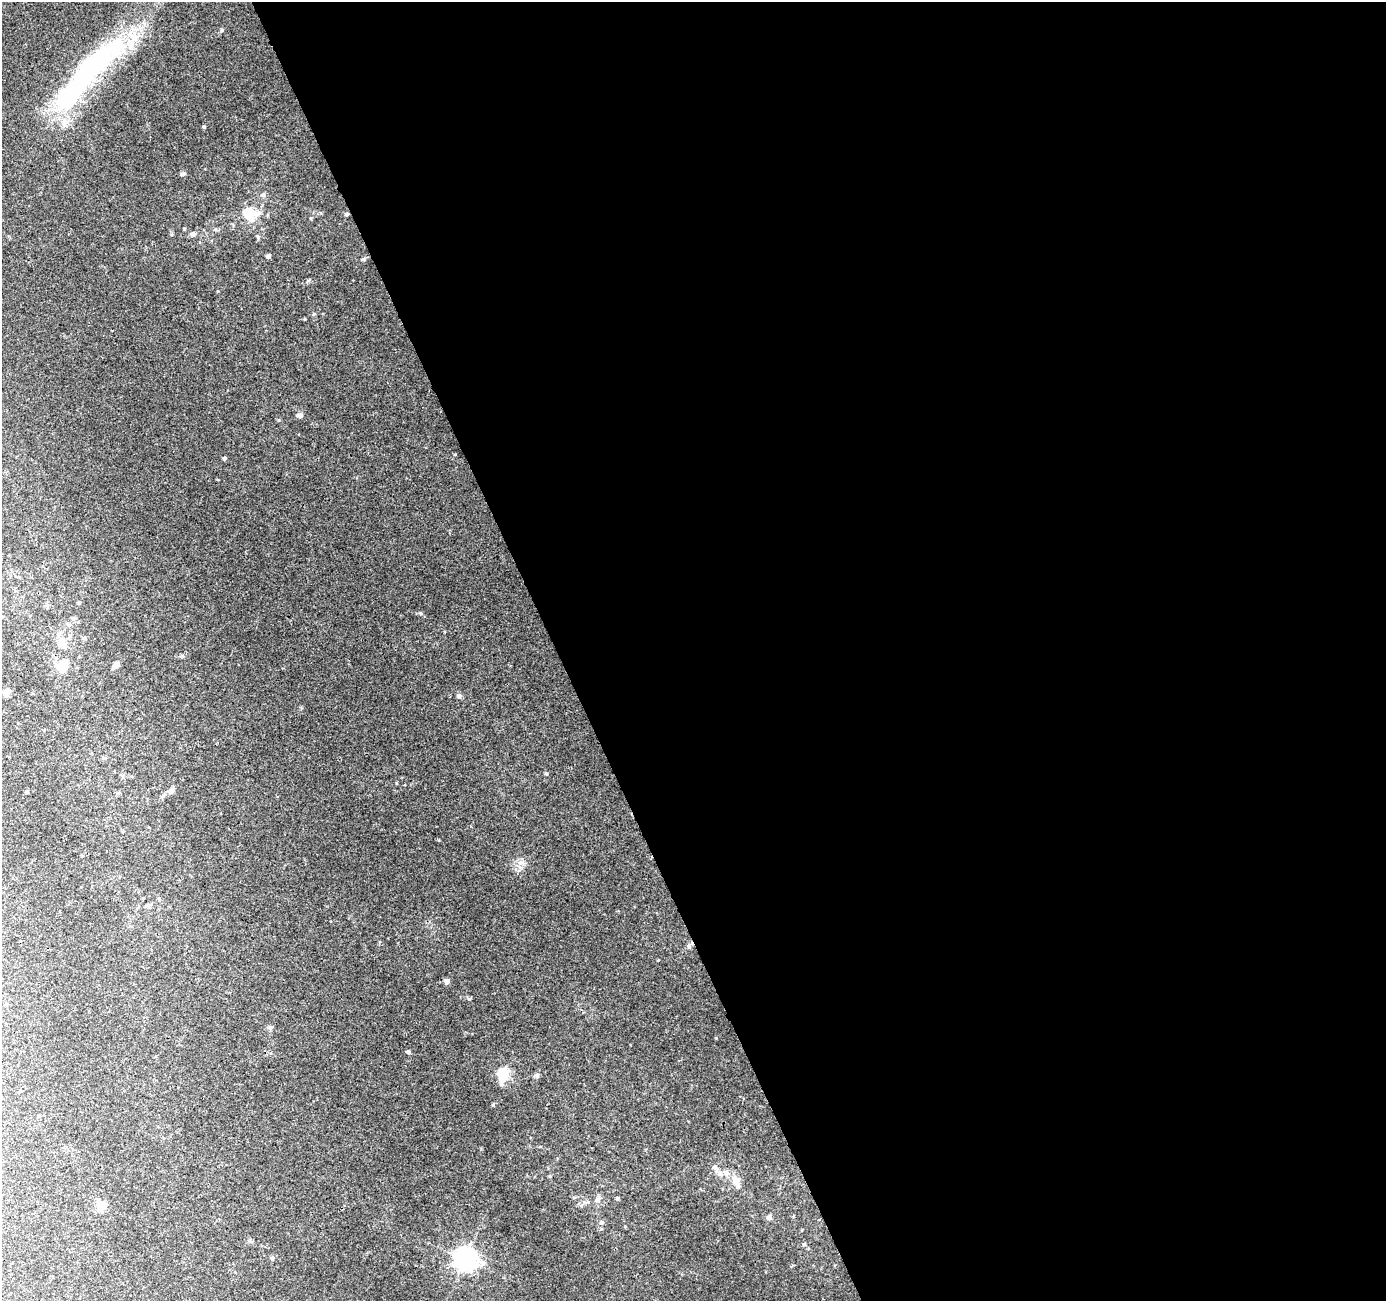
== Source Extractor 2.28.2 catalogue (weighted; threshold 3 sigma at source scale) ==
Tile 8 of 4 x 4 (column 4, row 2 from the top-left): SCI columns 4205-5588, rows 2706-4004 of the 5646 x 5464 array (HDU 1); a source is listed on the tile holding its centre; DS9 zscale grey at full resolution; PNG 1388 x 1303 px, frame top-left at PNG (2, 2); no overlay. Shown black and unused: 60% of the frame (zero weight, under 3 of 4 exposures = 5% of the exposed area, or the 3 px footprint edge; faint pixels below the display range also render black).
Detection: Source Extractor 2.28.2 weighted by HDU 2 'WHT'; one run over the whole footprint, this tile lists its part. Background 0.0269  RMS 0.0036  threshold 0.0163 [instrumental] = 3 sigma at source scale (4.5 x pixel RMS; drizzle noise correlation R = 1.50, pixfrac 1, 0.0396/0.0396 arcsec/px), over >= 5 px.
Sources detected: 51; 1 inside a brighter object's white glare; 1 cosmic-ray / hot-pixel residue — not listed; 4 inside a brighter listed object's ellipse — not listed separately; the other 45 listed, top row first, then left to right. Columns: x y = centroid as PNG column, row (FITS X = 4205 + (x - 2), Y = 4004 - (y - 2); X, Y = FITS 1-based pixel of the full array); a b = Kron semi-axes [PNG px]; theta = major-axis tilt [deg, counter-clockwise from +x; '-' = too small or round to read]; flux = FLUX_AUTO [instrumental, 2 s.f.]
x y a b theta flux
222 30 5 4 - 0.43
98 61 95 31 43 63
64 123 11 9 58 2.4
204 127 4 3 - 0.51
183 174 7 4 23 0.68
263 195 6 6 - 0.94
249 213 22 16 -4 8.3
347 214 5 4 - 0.59
311 218 5 3 - 0.34
193 234 7 5 15 1
258 237 6 4 -70 0.51
268 256 4 4 - 1.3
363 259 6 4 27 0.53
300 415 7 6 - 1
224 458 4 4 - 0.61
78 603 4 4 - 0.43
420 613 5 4 - 0.44
74 618 6 4 19 0.54
69 625 7 5 -35 0.73
84 638 6 5 - 0.54
62 643 13 9 -73 4.8
116 665 12 6 45 1.3
63 666 12 10 72 6
7 692 8 7 - 2.1
459 696 6 5 - 1.1
171 790 10 6 42 1.5
27 792 5 4 - 0.47
118 793 6 4 44 0.49
521 862 7 4 18 0.94
689 946 6 4 -72 0.55
447 981 5 5 - 1.9
6 1004 5 3 - 0.33
408 1052 5 4 - 0.78
503 1074 17 12 75 7
537 1076 7 6 - 0.85
493 1105 4 4 - 0.39
720 1173 8 7 - 1.6
735 1180 14 9 -63 3.3
617 1198 5 4 - 0.46
598 1199 10 7 59 1.3
102 1205 11 9 -26 3.9
768 1217 6 5 - 1.2
601 1222 7 5 21 0.63
804 1244 4 4 - 0.52
465 1259 8 7 - 270
Overlapping masked pixels (flux is a lower limit): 1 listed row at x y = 347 214
Unlisted compact peaks at least as high as the median listed source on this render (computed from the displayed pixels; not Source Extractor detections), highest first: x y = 716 1038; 469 999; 546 773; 314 314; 305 319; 184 229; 308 281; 658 960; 182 656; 279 420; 396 783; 454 454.